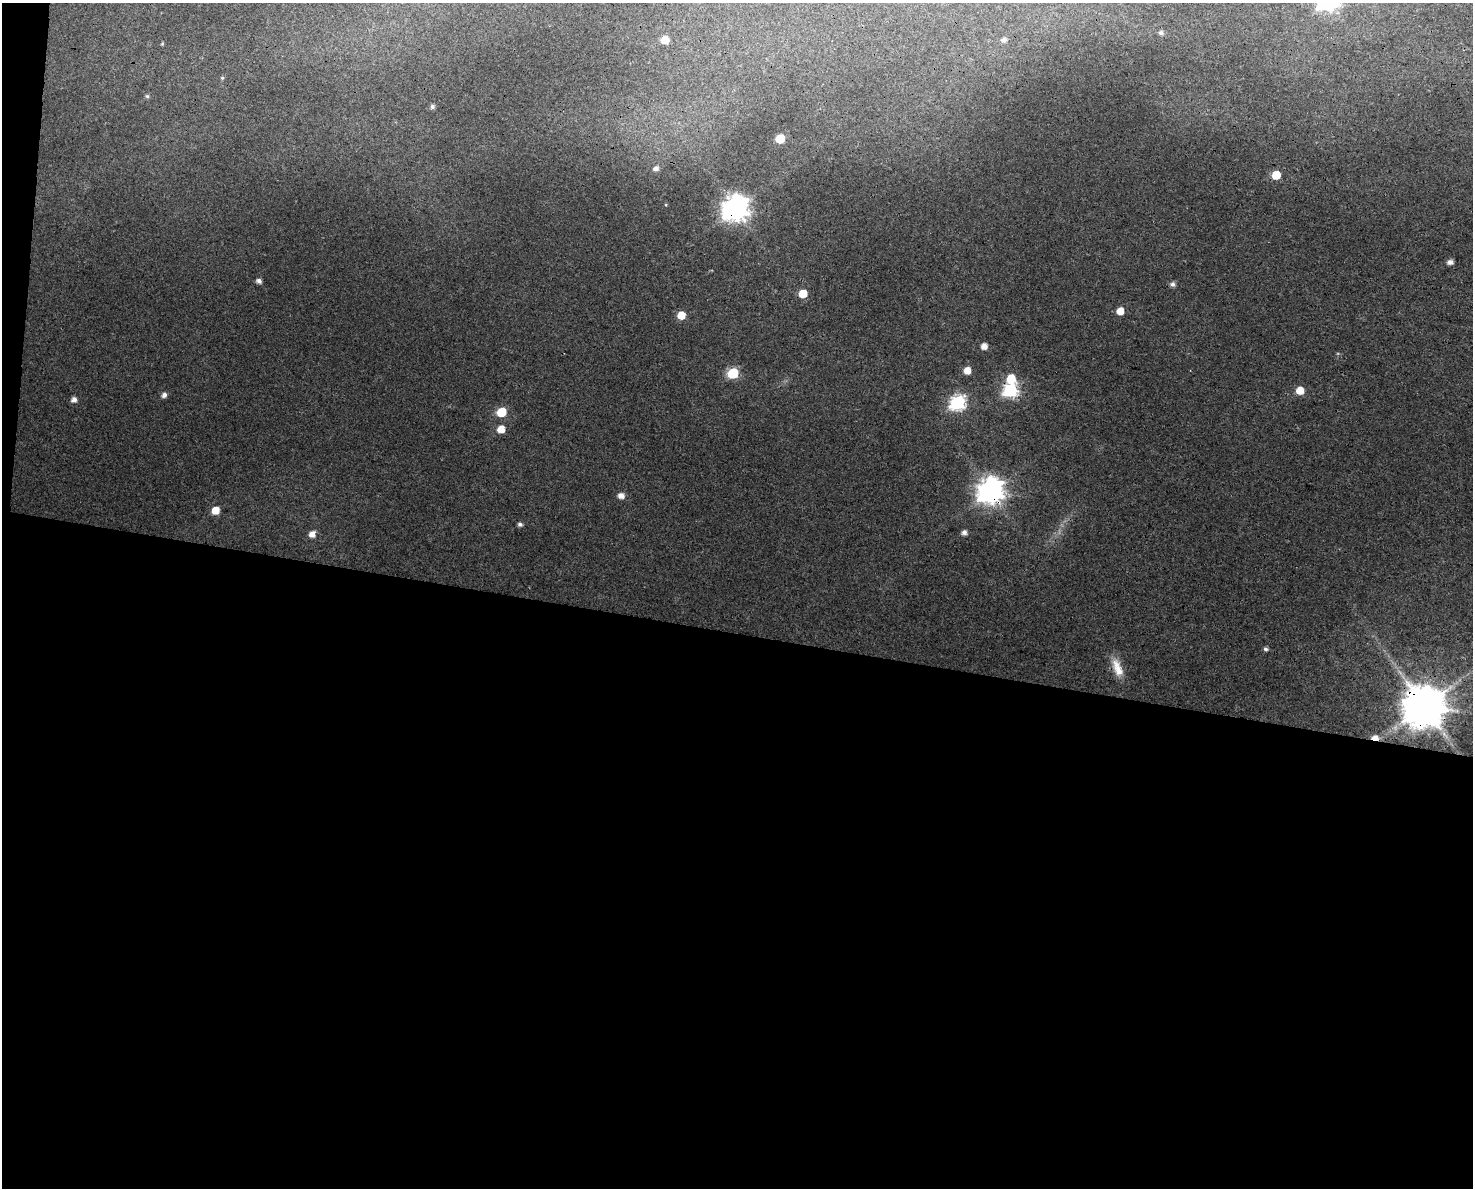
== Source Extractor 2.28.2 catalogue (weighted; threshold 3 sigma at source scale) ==
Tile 10 of 3 x 4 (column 1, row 4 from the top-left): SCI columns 344-1814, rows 10-1195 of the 5041 x 4776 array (HDU 1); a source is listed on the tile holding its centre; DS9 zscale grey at full resolution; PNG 1475 x 1190 px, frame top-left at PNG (2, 3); no overlay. Shown black and unused: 48% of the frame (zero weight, under 3 of 4 exposures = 5% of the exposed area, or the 3 px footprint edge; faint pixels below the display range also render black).
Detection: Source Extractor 2.28.2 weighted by HDU 2 'WHT'; one run over the whole footprint, this tile lists its part. Background 0.0285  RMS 0.0044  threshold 0.0196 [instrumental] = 3 sigma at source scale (4.5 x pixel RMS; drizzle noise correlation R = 1.50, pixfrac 1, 0.0396/0.0396 arcsec/px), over >= 5 px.
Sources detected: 38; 1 cosmic-ray / hot-pixel residue — not listed; the other 37 listed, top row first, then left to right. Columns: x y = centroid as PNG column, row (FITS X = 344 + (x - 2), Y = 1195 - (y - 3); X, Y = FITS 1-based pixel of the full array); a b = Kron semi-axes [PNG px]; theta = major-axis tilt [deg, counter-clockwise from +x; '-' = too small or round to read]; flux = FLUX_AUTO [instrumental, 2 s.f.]
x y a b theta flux
1161 33 6 5 - 1.3
665 40 6 5 - 7.5
1003 40 6 5 - 1.6
162 44 5 4 - 0.49
222 78 5 5 - 0.65
147 96 5 5 - 0.74
432 106 5 5 - 1.3
780 139 6 6 - 15
656 168 7 6 - 2.2
1276 175 6 5 - 12
735 208 10 9 - 470
1450 262 5 4 - 2.2
259 281 5 4 - 2
1172 284 6 5 - 1.6
803 293 6 5 - 9
1120 311 5 5 - 5.9
681 315 6 5 - 9.2
984 346 5 5 - 3.7
967 370 6 5 - 5.6
733 373 6 6 - 34
1011 379 7 7 - 12
1010 390 7 7 - 77
1300 390 6 6 - 7.3
164 395 6 5 - 2
74 399 6 5 - 2.3
958 402 8 7 - 97
501 412 6 6 - 17
501 429 6 6 - 6.9
990 491 10 9 - 470
621 495 6 6 - 3.2
215 510 6 5 - 7.7
520 524 5 5 - 1.4
964 532 5 5 - 2.1
312 534 6 5 - 3.8
1266 649 5 5 - 1.1
1117 668 26 11 -69 7.6
1424 706 12 11 - 2000
Overlapping masked pixels (flux is a lower limit): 3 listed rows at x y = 735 208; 990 491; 1424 706